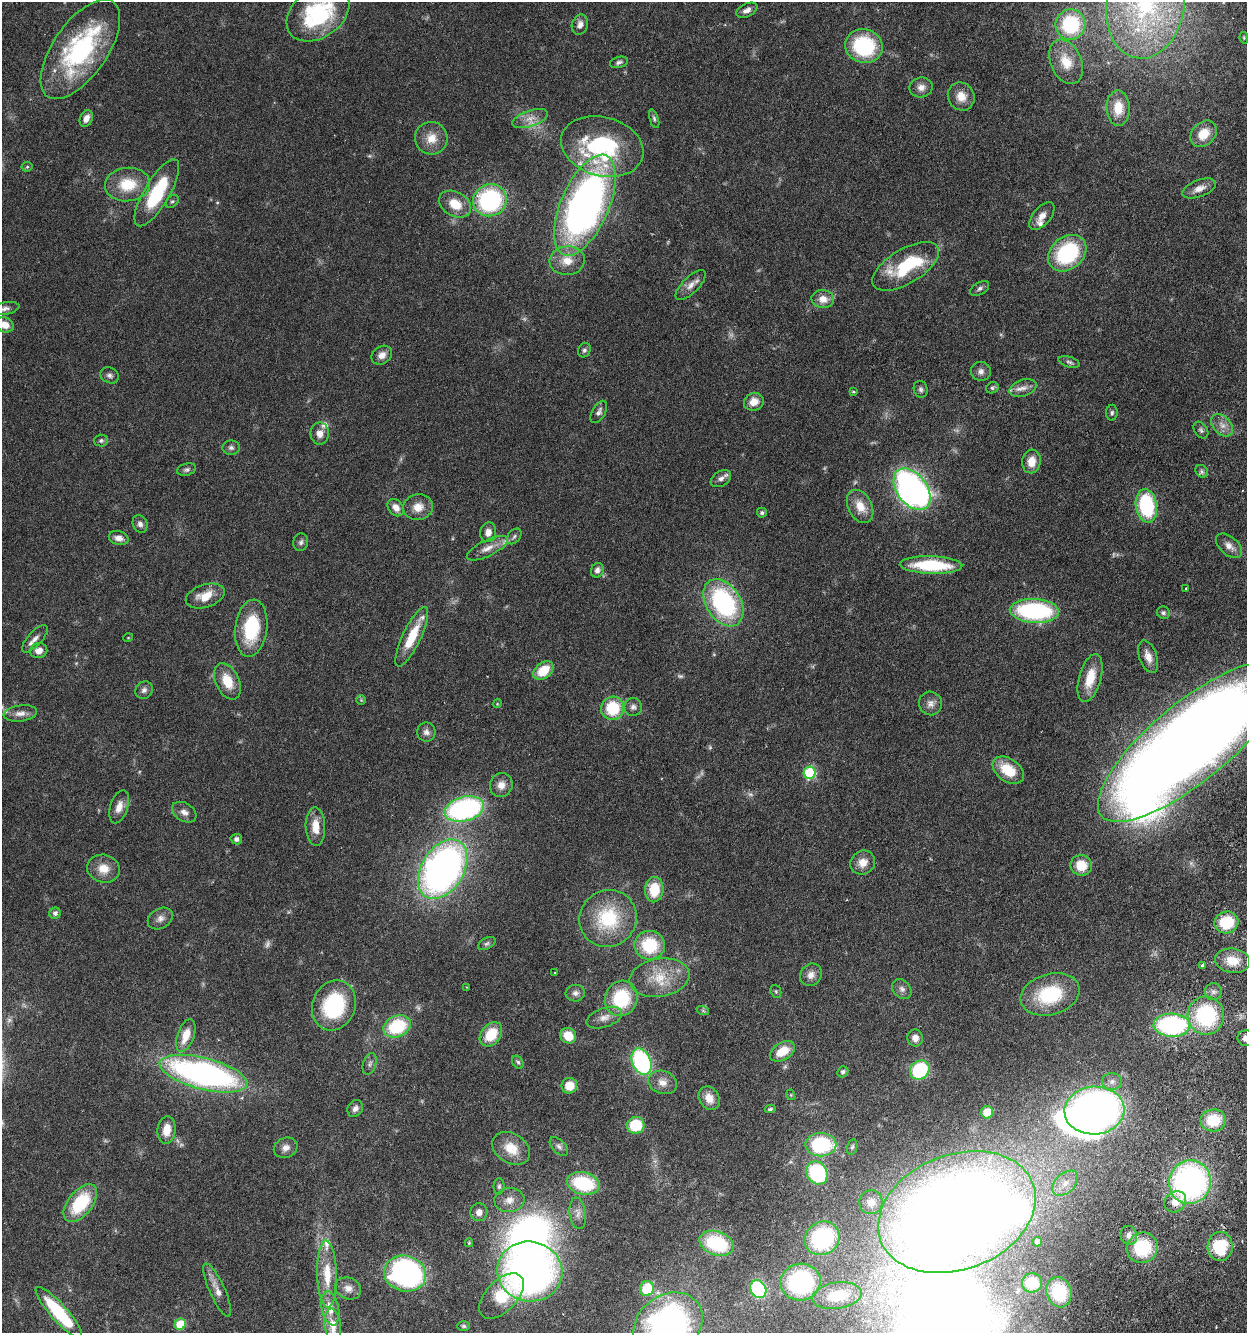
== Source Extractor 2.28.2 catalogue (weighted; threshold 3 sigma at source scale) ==
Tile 6 of 4 x 4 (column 2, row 2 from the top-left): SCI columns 1561-2805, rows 2697-4027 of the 5510 x 5381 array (HDU 1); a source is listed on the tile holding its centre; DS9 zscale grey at full resolution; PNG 1249 x 1335 px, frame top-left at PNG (2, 2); each listed source drawn as its Kron ellipse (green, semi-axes under 4 px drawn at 4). Shown black and unused: <1% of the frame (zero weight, under 3 of 6 exposures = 4% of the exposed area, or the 3 px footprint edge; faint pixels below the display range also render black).
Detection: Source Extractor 2.28.2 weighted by HDU 2 'WHT'; one run over the whole footprint, this tile lists its part. Background 0.0651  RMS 0.0032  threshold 0.0132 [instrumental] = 3 sigma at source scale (4.09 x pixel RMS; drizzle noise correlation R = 1.36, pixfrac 0.8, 0.05/0.05 arcsec/px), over >= 5 px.
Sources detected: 222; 11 too faint to see at this stretch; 5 inside a brighter object's white glare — neither listed nor drawn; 8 inside a brighter listed object's ellipse — not listed separately; the other 198 listed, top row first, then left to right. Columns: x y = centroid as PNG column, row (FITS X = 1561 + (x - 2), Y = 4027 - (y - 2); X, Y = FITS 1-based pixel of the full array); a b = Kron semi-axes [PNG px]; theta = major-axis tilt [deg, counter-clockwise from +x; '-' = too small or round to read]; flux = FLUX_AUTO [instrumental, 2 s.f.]
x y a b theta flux
1146 5 54 39 80 59
747 10 11 6 25 1.5
318 13 34 24 36 29
1071 24 15 15 - 21
580 25 10 8 70 1.7
1244 38 6 4 -79 0.35
864 46 19 17 -15 25
80 49 58 27 55 45
619 62 9 5 17 0.79
1066 62 23 15 -66 7.1
921 87 11 10 - 2.1
961 96 14 13 - 3.7
1118 108 17 11 -89 6.3
86 118 9 6 66 2.2
530 118 18 8 19 2.9
654 119 10 4 -71 0.63
1204 134 15 11 45 5.6
431 138 16 16 - 4.8
602 147 42 29 -15 35
27 167 5 5 - 0.4
127 185 22 17 5 9.8
1199 188 17 8 20 2.7
157 193 38 12 60 19
490 200 17 16 - 40
172 201 7 5 46 0.61
455 204 17 12 -29 5.9
585 205 54 24 67 150
1042 216 16 9 50 2.3
1067 253 21 16 40 26
567 261 17 14 5 4.8
906 266 37 17 31 19
691 285 19 8 45 2.4
980 288 10 6 32 0.85
823 299 11 9 -5 3.2
5 309 15 6 11 1.3
5 325 9 7 -22 3.2
584 350 7 6 - 0.75
382 355 11 8 35 2
1069 362 11 5 -17 0.77
981 371 10 9 - 1.5
110 375 9 7 -27 1
992 388 6 5 - 0.58
1023 388 14 8 17 2.1
921 389 8 7 - 0.86
853 392 4 3 - 0.31
754 402 10 8 18 3.4
599 412 12 6 60 1.2
1112 413 8 5 87 0.68
1222 425 13 8 -48 2.2
1201 430 9 6 -54 0.79
320 433 11 9 88 2.3
101 441 7 6 - 0.62
231 448 9 7 -2 1
1031 461 12 9 82 3.7
187 470 10 6 16 0.79
1202 471 7 5 -47 0.74
721 479 11 7 33 1.5
912 489 23 15 -53 130
860 506 18 11 -63 4.5
1146 506 17 10 -81 25
418 507 15 13 13 3.6
396 508 9 7 -49 2.2
762 513 5 5 - 0.58
140 524 9 7 -66 1.1
488 532 10 8 79 1.9
514 536 9 6 50 0.77
119 538 10 7 -14 2
301 542 9 7 76 0.89
1229 546 15 9 -42 2.2
487 548 22 8 26 2.9
931 565 31 9 -2 19
597 570 7 6 - 1.3
1186 589 3 2 - 0.42
205 596 20 11 18 5.5
723 603 26 17 -58 42
1034 611 24 12 -3 42
1163 613 6 6 - 0.72
251 628 29 16 83 18
412 637 32 9 64 9.4
128 638 5 3 - 0.22
35 639 17 7 48 1.8
39 651 8 7 - 2.5
1148 657 17 9 -70 2.9
543 670 11 7 37 7.5
1090 678 25 11 74 7.4
227 681 19 11 -65 6.5
144 690 9 8 - 1.1
361 700 5 5 - 0.39
930 703 12 11 - 2
497 704 4 3 - 0.25
633 707 9 9 - 1.2
613 708 11 11 - 12
20 713 17 8 8 2.1
426 732 9 9 - 1.4
1191 742 117 39 39 760
1008 770 17 11 -35 8.5
810 773 6 6 - 27
501 785 12 11 - 2.7
119 807 17 9 72 2.8
464 809 20 12 14 64
184 812 13 9 -32 1.8
315 826 19 10 -87 4.6
236 839 6 5 - 0.99
863 862 13 11 36 3.4
1081 865 10 10 - 6
103 869 16 14 -14 4.4
443 869 32 21 58 150
654 890 13 9 87 8.2
55 913 6 5 - 0.87
608 918 29 28 - 18
160 919 13 10 31 1.8
1226 922 12 10 22 11
487 943 9 5 29 0.75
650 945 15 14 - 14
1232 961 18 12 -7 5.2
1202 965 4 3 - 0.54
555 972 3 2 - 0.19
811 975 12 10 52 2.1
659 978 30 19 9 9.5
467 987 3 3 - 0.27
902 989 11 8 -46 1.4
776 991 7 5 -70 0.51
1213 992 8 8 - 1.3
575 993 9 8 - 1.3
1050 994 30 20 16 17
621 998 18 16 66 18
334 1005 26 21 68 26
703 1011 6 4 -19 0.41
1206 1016 19 18 - 29
604 1018 18 9 19 2.6
1172 1025 18 11 -2 47
397 1026 14 10 22 18
491 1034 13 9 51 8.8
186 1035 17 8 70 5.4
568 1036 8 7 - 5
915 1038 8 7 - 2
1246 1038 8 8 - 1.9
782 1051 14 8 32 6.2
641 1061 14 9 -68 41
518 1062 7 5 -55 0.59
370 1064 11 6 72 1.1
920 1070 10 9 - 24
843 1072 6 5 - 0.66
203 1074 45 15 -14 100
1112 1081 10 8 2 1.6
662 1082 15 11 -19 2.6
569 1086 8 7 - 4.7
791 1095 5 3 - 0.26
709 1098 12 10 -58 3.1
355 1108 9 7 53 1.5
770 1109 5 3 - 0.49
1094 1111 30 24 4 150
987 1112 6 6 - 4.4
1213 1120 13 11 6 9.9
636 1125 9 8 - 12
167 1130 14 9 83 4.4
821 1145 15 11 0 25
559 1147 11 6 -45 1.1
852 1147 8 5 78 0.57
286 1148 12 10 25 2
511 1148 20 15 -33 6.1
817 1173 12 10 -59 29
1190 1182 22 21 - 86
583 1183 17 11 -13 17
1065 1183 15 9 43 3.1
499 1186 8 5 90 0.65
509 1200 15 12 6 3.1
871 1202 12 11 - 2.7
1175 1202 11 10 - 3.5
80 1203 22 12 51 18
479 1212 9 8 - 1.8
957 1212 81 57 21 490
578 1213 16 8 -82 1.8
1129 1235 9 8 - 1.7
822 1238 18 16 36 31
1037 1242 4 4 - 1.2
469 1243 4 3 - 0.32
716 1243 18 12 -19 19
1220 1246 14 12 88 15
1142 1248 16 15 - 16
530 1271 32 30 -11 130
327 1274 33 10 -88 8.1
405 1274 21 18 -15 74
801 1282 20 18 12 38
1032 1283 10 9 - 7.9
348 1288 13 10 -22 2.2
647 1289 7 7 - 10
758 1289 9 7 -61 26
217 1290 29 7 -66 3.2
1059 1292 15 12 -73 13
501 1296 28 15 46 12
837 1296 25 13 8 11
330 1308 17 8 -77 3.9
59 1313 33 8 -48 18
180 1324 6 5 - 12
333 1325 17 8 -83 3.9
668 1325 37 29 37 96
464 1326 6 5 - 0.5
Isophote crosses this tile's border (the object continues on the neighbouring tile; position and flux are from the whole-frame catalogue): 7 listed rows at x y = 1146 5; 318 13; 5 309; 5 325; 1191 742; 1246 1038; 668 1325